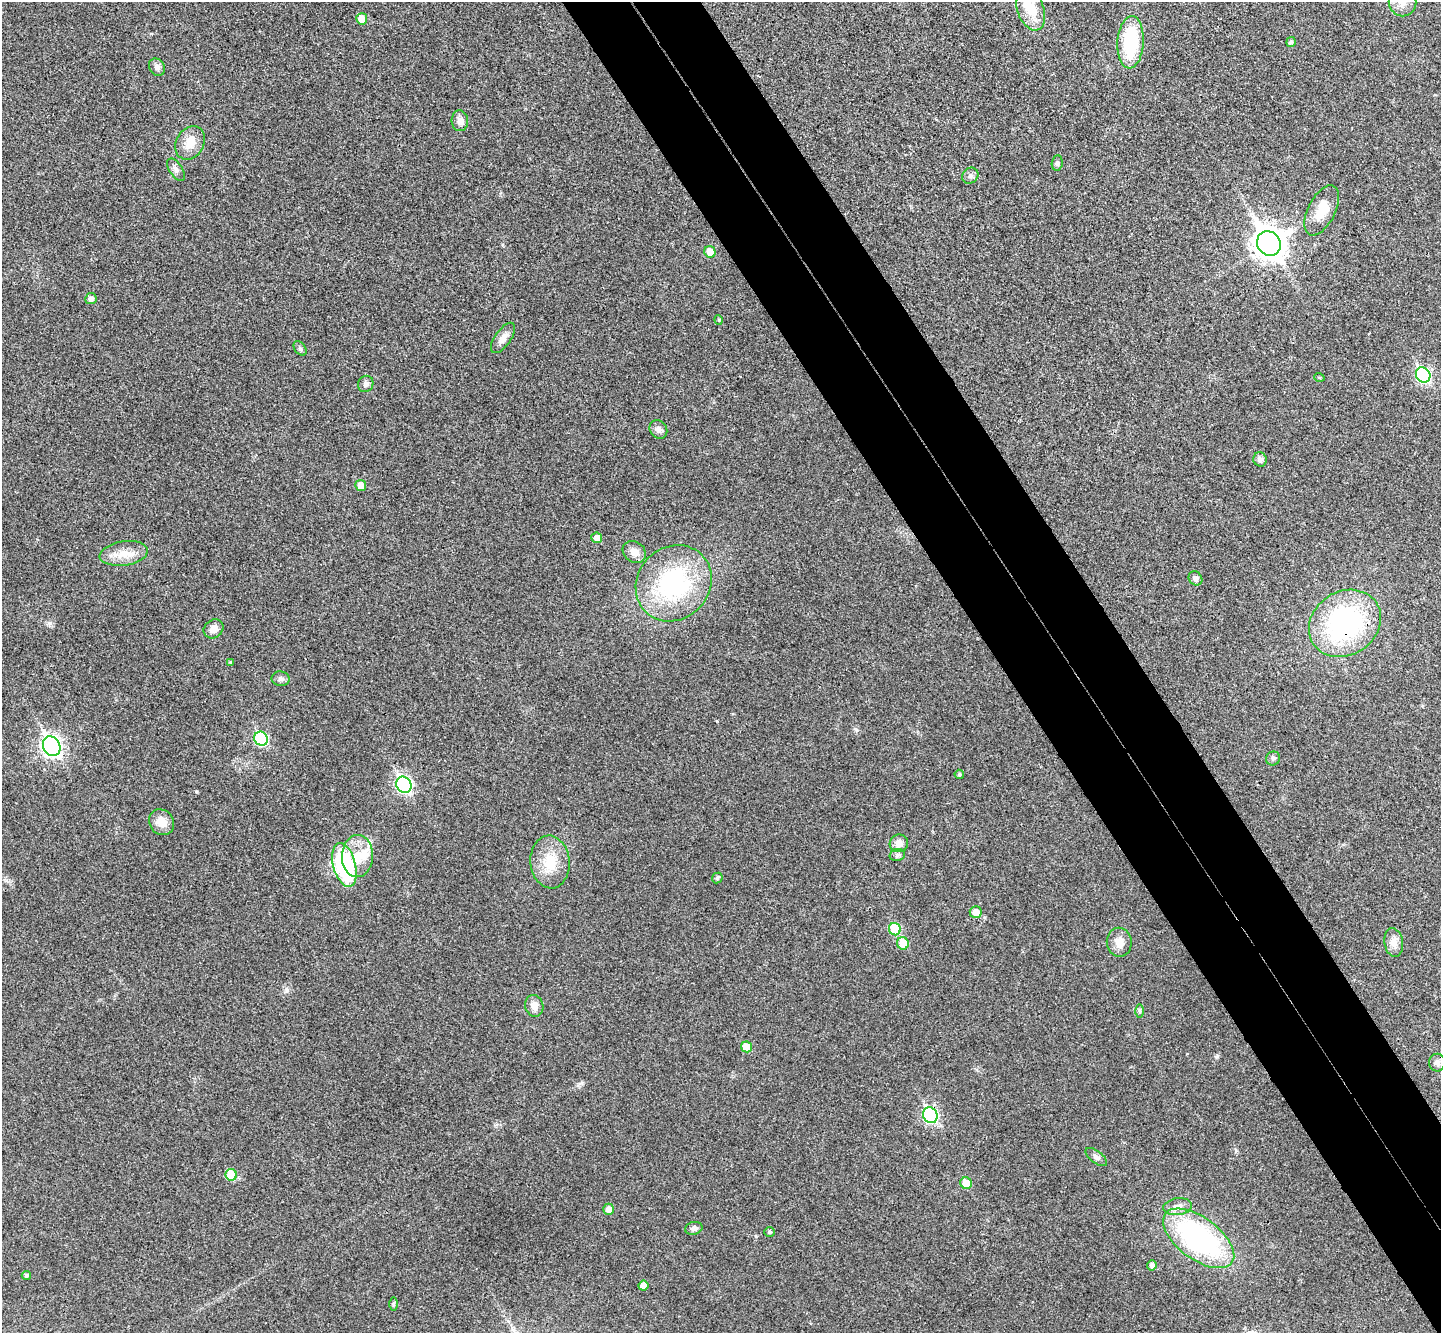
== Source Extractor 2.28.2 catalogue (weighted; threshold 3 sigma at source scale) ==
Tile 6 of 4 x 4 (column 2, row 2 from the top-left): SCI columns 1491-2929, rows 2851-4181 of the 5862 x 5834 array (HDU 1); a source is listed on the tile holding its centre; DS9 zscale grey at full resolution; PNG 1443 x 1335 px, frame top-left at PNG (2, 2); each listed source drawn as its Kron ellipse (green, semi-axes under 4 px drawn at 4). Shown black and unused: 9% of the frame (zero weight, under 3 of 4 exposures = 6% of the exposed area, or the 3 px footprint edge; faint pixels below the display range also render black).
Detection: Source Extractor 2.28.2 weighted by HDU 2 'WHT'; one run over the whole footprint, this tile lists its part. Background 0.0267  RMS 0.0059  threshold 0.0266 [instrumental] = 3 sigma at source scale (4.5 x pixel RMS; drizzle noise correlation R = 1.50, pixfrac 1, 0.05/0.05 arcsec/px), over >= 5 px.
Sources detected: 69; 1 inside a brighter object's white glare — neither listed nor drawn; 1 inside a brighter listed object's ellipse — not listed separately; the other 67 listed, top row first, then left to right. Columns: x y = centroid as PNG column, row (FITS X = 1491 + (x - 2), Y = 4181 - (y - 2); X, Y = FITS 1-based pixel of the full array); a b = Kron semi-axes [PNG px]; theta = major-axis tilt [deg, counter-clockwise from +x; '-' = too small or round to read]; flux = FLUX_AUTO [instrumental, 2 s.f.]
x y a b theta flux
1402 2 14 13 - 5.8
1031 10 22 13 -70 15
362 19 6 5 - 9.5
1131 42 26 13 87 39
1291 42 5 4 - 1.5
157 67 9 7 -59 2.7
460 121 10 8 -86 3.7
190 143 18 13 59 9.1
1057 163 7 5 82 1.4
176 170 13 6 -57 2.3
970 176 8 7 - 1.9
1322 210 27 13 63 13
1269 243 13 11 -54 860
710 252 6 5 - 7.7
91 299 5 5 - 2.4
719 320 5 3 - 0.6
503 338 18 8 55 4.6
300 348 8 5 -53 1.3
1423 375 8 7 - 99
1319 377 5 3 - 0.64
366 384 8 7 - 2.2
658 429 10 8 -51 3
1260 459 7 6 - 2.4
361 486 5 5 - 7.1
597 538 5 5 - 4.8
634 552 12 10 -38 5.5
124 553 24 12 9 9.7
1195 578 7 6 - 2.5
674 583 40 36 46 80
1345 623 38 32 34 100
213 629 10 9 - 4.7
230 662 4 3 - 0.5
281 679 9 7 -8 2.1
261 739 7 6 - 58
52 746 10 8 -60 230
1273 758 7 6 - 1.6
959 774 5 4 - 1
404 785 8 7 - 130
161 822 13 12 - 7.2
899 843 9 9 - 4.3
897 855 8 6 15 1.4
357 856 21 15 86 14
550 862 26 19 -84 17
344 865 22 11 -75 72
717 878 5 5 - 1.4
976 912 6 6 - 5.1
895 929 6 6 - 22
1119 942 14 12 -81 6.4
1394 942 14 9 -80 5.6
903 943 6 6 - 11
534 1006 11 9 -72 5.1
1139 1011 7 4 -90 1
747 1047 5 5 - 9.6
1437 1063 9 8 - 2.4
930 1115 8 7 - 93
1096 1157 13 6 -37 2
231 1175 6 5 - 19
966 1183 6 5 - 9.6
1178 1207 14 8 7 4.2
608 1209 6 5 - 3.6
694 1228 9 6 14 2.2
770 1232 5 4 - 0.79
1199 1238 41 21 -36 120
1152 1265 5 4 - 2.2
26 1275 5 4 - 1.4
643 1286 5 5 - 6.2
393 1304 7 4 90 0.94
Overlapping masked pixels (flux is a lower limit): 2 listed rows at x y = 1345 623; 930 1115
Isophote crosses this tile's border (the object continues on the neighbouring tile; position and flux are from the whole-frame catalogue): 2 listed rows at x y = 1402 2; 1031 10
Unlisted compact peaks at least as high as the median listed source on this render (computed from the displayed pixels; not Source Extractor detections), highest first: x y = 196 791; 1217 1056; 582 1083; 717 721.